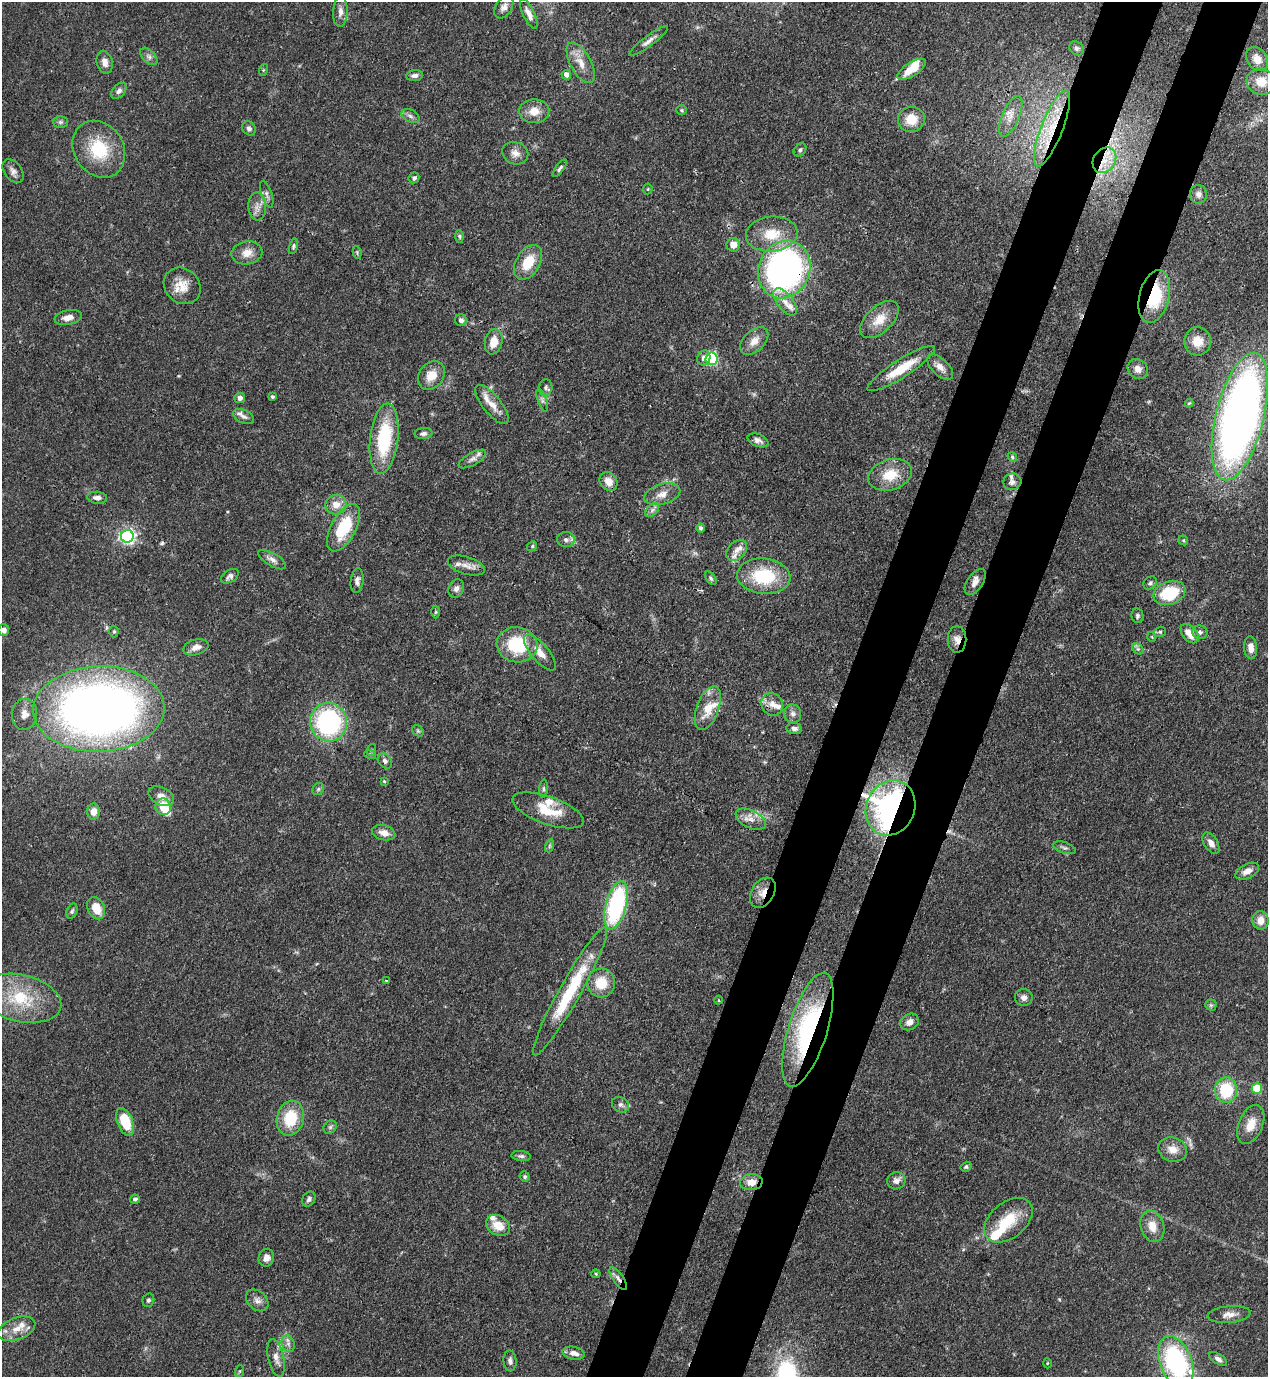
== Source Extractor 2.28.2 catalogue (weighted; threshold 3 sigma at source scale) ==
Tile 10 of 4 x 4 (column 2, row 3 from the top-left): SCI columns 1619-2884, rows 1416-2790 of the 5638 x 5579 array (HDU 1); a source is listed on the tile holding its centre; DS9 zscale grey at full resolution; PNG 1270 x 1379 px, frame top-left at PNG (2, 2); each listed source drawn as its Kron ellipse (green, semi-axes under 4 px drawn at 4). Shown black and unused: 9% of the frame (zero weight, under 3 of 4 exposures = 7% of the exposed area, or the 3 px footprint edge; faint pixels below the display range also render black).
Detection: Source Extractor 2.28.2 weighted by HDU 2 'WHT'; one run over the whole footprint, this tile lists its part. Background 0.0662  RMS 0.0035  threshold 0.0158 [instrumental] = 3 sigma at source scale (4.5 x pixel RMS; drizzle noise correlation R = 1.50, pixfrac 1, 0.05/0.05 arcsec/px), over >= 5 px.
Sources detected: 198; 1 too faint to see at this stretch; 2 cosmic-ray / hot-pixel residue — neither listed nor drawn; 15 inside a brighter listed object's ellipse — not listed separately; the other 180 listed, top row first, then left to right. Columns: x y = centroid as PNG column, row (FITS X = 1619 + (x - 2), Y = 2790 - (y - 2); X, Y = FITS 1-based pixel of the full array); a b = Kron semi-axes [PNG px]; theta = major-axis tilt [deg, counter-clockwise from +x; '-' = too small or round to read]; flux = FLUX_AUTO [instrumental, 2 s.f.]
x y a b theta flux
504 7 12 8 57 1.9
340 12 15 7 87 2.1
529 14 16 5 -65 2.4
649 41 24 5 36 2
1077 48 8 6 -44 0.9
149 56 10 6 -45 1.3
1257 59 13 10 -55 3.1
105 62 11 8 -76 2.4
581 63 22 10 -61 4.6
912 69 16 7 33 7.3
263 70 6 4 71 0.38
566 75 5 4 - 2.1
415 76 8 5 7 1.3
1261 82 15 13 -15 5
119 91 9 6 50 1.3
681 110 5 5 - 0.47
534 111 15 12 2 4.6
410 116 9 6 -28 1.1
1011 116 22 8 67 4.2
911 119 13 12 - 6.6
60 122 7 6 - 0.82
249 128 7 6 - 1
1052 128 40 11 68 15
99 149 30 24 -57 17
800 150 7 5 46 0.87
515 153 13 11 -19 2.6
1104 160 13 11 54 5.5
560 168 10 4 53 0.86
13 171 13 8 -53 1.8
414 178 6 5 - 0.82
648 189 5 5 - 0.41
267 194 14 5 -72 1.3
1198 194 9 8 - 1.5
257 206 14 9 -88 2.6
772 234 26 17 5 9.9
459 236 6 4 -83 0.55
733 245 6 6 - 3.3
293 246 8 4 76 0.62
357 252 6 4 -81 0.47
247 253 15 11 9 3.8
528 262 19 12 59 8.7
784 269 29 25 64 120
182 286 20 17 -44 5.8
1154 296 27 15 76 20
785 302 16 8 -51 3.2
68 317 14 7 11 2.5
461 320 6 5 - 1.4
879 320 23 13 43 6.5
754 341 17 10 44 3.6
1198 341 14 13 - 5.6
494 342 13 8 78 4.6
704 358 7 6 - 1.9
712 359 6 6 - 32
940 367 16 8 -44 2.9
901 369 39 9 32 11
1138 369 11 9 -43 2.4
431 375 15 12 50 5
546 387 8 7 - 0.87
272 397 4 4 - 0.62
240 398 5 5 - 1.5
542 400 12 4 -71 0.99
1189 403 4 3 - 0.37
492 405 24 9 -51 4.1
243 416 11 6 -26 1.3
1240 417 65 24 76 280
423 433 9 5 7 1.1
384 439 35 14 83 24
758 440 11 6 -21 1.4
1012 457 5 4 - 0.48
472 459 15 6 29 1.6
890 475 22 15 18 9.2
609 482 10 8 -50 4
1012 482 9 8 - 1.3
662 494 18 10 16 3.7
97 498 10 6 -6 1.7
336 505 10 9 - 3.6
652 510 8 5 46 1.1
344 528 26 12 62 16
701 528 4 4 - 0.64
127 536 6 6 - 100
566 540 9 7 -3 1.3
1183 540 5 4 - 0.43
532 546 5 4 - 0.54
736 550 12 8 46 2.6
272 560 16 6 -30 1.8
466 566 19 8 -17 3
230 576 10 6 33 1.2
764 576 27 17 -5 19
711 578 7 4 -54 0.65
357 581 12 6 83 1.4
975 582 15 7 56 2.2
1150 583 7 6 - 0.94
456 589 9 7 63 1.5
1169 593 16 11 20 17
436 612 6 4 88 0.49
1137 616 7 6 - 0.83
4 630 6 5 - 1.7
114 632 6 4 89 0.53
1160 632 6 5 - 0.59
1200 632 7 6 - 1.1
1190 634 11 7 -49 3.9
1152 637 5 3 - 0.27
957 639 13 9 89 2.7
517 645 20 17 -7 18
196 647 13 7 17 2.9
1251 648 11 6 -86 2.5
1138 649 6 5 - 0.7
540 653 22 8 -49 4.2
772 704 11 10 - 2.9
708 708 23 11 69 7.3
99 709 66 43 2 300
24 714 15 12 83 3.5
793 714 9 8 - 1.5
328 722 19 18 - 54
794 728 8 5 -9 1.2
418 731 6 5 - 0.61
371 750 6 4 72 0.43
370 754 6 4 -19 0.44
385 761 8 6 -52 1.2
384 781 4 4 - 0.41
318 789 6 5 - 0.76
543 789 9 4 86 0.64
161 796 13 8 -26 2.9
163 807 8 7 - 8.7
891 808 28 24 66 110
548 810 37 14 -19 9.8
93 812 8 6 86 3
751 819 16 9 -26 3.2
384 833 12 7 -14 3.1
1211 843 12 6 -57 2.1
549 846 6 4 72 0.63
1064 848 12 5 -19 1.1
1247 871 13 7 26 2.6
763 893 16 11 58 4.1
616 905 25 10 75 48
96 908 11 8 -64 6
72 911 8 5 67 0.73
1261 920 9 8 - 3.2
386 980 4 3 - 0.4
601 983 14 14 - 8
570 991 73 10 61 25
1024 997 9 8 - 1.5
20 998 41 23 -13 21
719 1000 4 3 - 0.32
1211 1005 5 5 - 0.63
910 1022 10 7 30 2.4
808 1030 59 19 73 54
1257 1088 5 5 - 14
1226 1090 13 11 87 16
620 1105 9 7 -32 1.3
290 1118 18 13 76 12
125 1122 15 7 -68 12
1251 1124 20 12 67 5.4
330 1127 7 6 - 0.88
1172 1149 15 12 -18 3.9
521 1156 10 5 -5 0.89
966 1167 6 4 33 0.65
525 1177 5 5 - 0.62
896 1181 9 8 - 1.9
751 1182 11 8 4 3.6
135 1199 5 4 - 0.8
309 1199 8 6 58 1
1008 1220 28 18 39 11
498 1225 13 9 -32 5.4
1152 1226 16 11 -74 4.6
266 1258 9 7 71 1.9
596 1274 4 4 - 0.38
618 1279 13 5 -55 1.8
148 1300 7 6 - 0.75
257 1300 13 9 -42 1.9
1229 1315 21 8 5 2.9
17 1329 19 11 20 4.8
288 1344 8 6 -70 1.3
574 1353 11 6 -11 2.3
276 1358 19 8 -78 2.7
1218 1359 10 5 -31 1.2
510 1361 10 6 -86 1.3
1176 1362 27 16 -69 49
1047 1363 5 3 - 0.3
240 1371 6 4 70 0.43
Overlapping masked pixels (flux is a lower limit): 12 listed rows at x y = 1052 128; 1104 160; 784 269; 1154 296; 901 369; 890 475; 957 639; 891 808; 763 893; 808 1030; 751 1182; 618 1279
Isophote crosses this tile's border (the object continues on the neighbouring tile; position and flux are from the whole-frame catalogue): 2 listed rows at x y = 4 630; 1176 1362